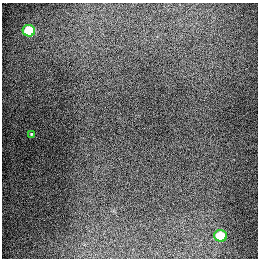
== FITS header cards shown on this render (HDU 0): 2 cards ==
NAXIS1  =                  256
NAXIS2  =                  256

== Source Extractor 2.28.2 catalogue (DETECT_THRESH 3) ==
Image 256 x 256 px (HDU 0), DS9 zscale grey, 1 PNG px = 1 image px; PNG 260 x 260 px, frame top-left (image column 1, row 256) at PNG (2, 3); each listed source drawn as its Kron ellipse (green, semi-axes under 4 px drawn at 4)
Background 1290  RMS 27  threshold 79.7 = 3 sigma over >= 5 px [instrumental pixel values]
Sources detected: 3; all 3 listed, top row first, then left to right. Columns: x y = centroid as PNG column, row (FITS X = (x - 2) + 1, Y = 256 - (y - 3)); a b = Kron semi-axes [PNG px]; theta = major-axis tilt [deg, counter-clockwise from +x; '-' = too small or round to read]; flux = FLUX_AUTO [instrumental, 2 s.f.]
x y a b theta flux
29 31 6 6 - 82000
32 134 4 3 - 1900
220 236 6 6 - 62000